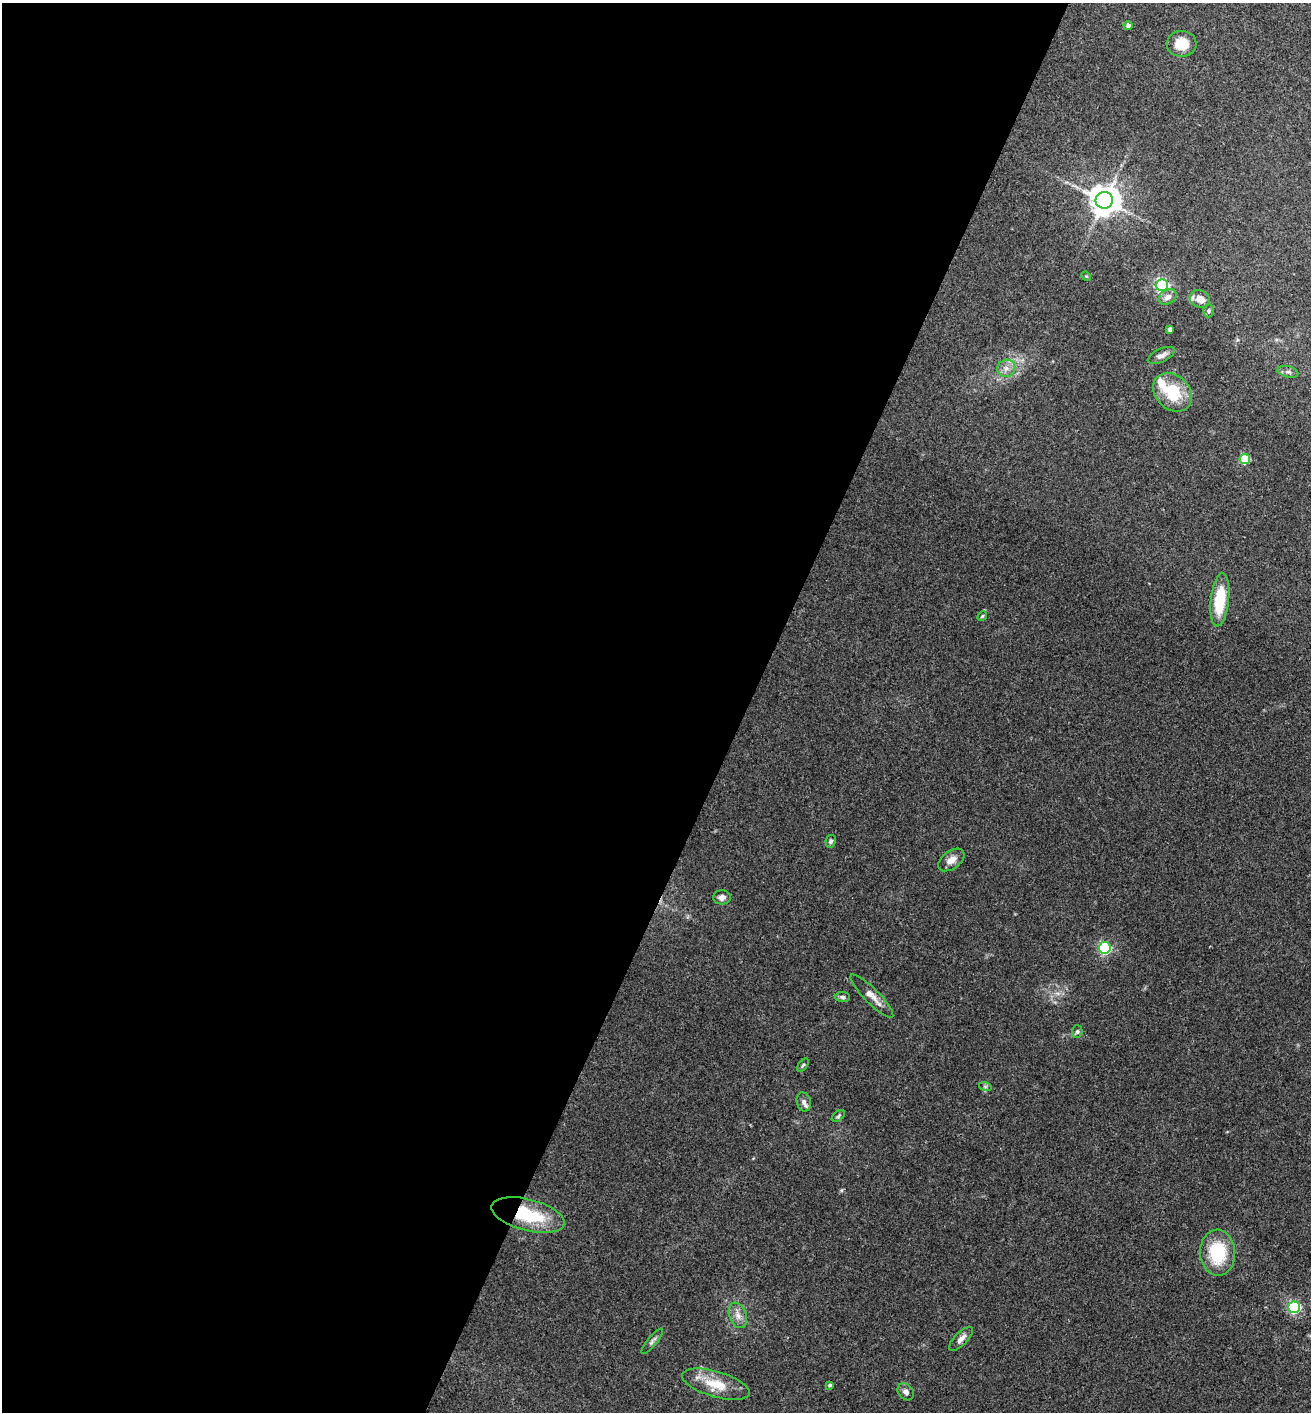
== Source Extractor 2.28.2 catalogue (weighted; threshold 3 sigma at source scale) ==
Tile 5 of 4 x 4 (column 1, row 2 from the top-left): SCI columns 148-1456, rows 2825-4234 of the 5660 x 5650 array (HDU 1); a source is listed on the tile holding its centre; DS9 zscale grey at full resolution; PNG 1313 x 1414 px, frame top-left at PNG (2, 3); each listed source drawn as its Kron ellipse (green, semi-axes under 4 px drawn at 4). Shown black and unused: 57% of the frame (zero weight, under 3 of 4 exposures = <1% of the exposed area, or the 3 px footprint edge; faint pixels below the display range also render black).
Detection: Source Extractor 2.28.2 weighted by HDU 2 'WHT'; one run over the whole footprint, this tile lists its part. Background 0.0661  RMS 0.0053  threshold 0.0238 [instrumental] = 3 sigma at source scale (4.5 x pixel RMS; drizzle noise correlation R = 1.50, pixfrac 1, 0.05/0.05 arcsec/px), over >= 5 px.
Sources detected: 38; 2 inside a brighter listed object's ellipse — not listed separately; the other 36 listed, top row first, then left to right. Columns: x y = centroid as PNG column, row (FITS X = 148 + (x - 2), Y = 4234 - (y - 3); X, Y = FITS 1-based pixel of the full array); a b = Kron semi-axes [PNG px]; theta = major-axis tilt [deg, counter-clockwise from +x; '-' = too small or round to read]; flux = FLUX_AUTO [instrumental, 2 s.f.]
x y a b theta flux
1128 25 4 4 - 1.9
1182 44 15 13 2 10
1104 200 9 8 - 870
1086 276 5 4 - 0.52
1162 285 6 6 - 110
1168 297 9 7 29 3
1200 299 10 8 -24 4.5
1208 311 7 5 88 0.96
1170 329 4 3 - 1.3
1161 355 14 6 25 2.8
1006 368 9 8 - 3.1
1288 372 10 5 -13 1.7
1172 392 21 16 -44 22
1245 459 5 5 - 24
1220 600 27 9 84 22
982 616 5 4 - 0.7
831 841 6 5 - 1.1
951 860 15 9 35 4.3
722 897 9 7 1 2.3
1105 948 6 6 - 71
872 996 29 7 -45 5
843 997 7 5 -5 1.2
1077 1031 6 5 - 1.1
803 1065 7 4 54 0.77
985 1086 6 4 -18 0.84
804 1102 10 7 -78 2.2
838 1116 7 4 37 0.91
528 1215 37 15 -15 29
1218 1253 23 17 -87 25
1294 1307 6 6 - 72
738 1315 13 8 -69 3.8
961 1339 16 6 45 3.1
652 1341 16 4 50 1.7
716 1384 35 12 -16 13
830 1385 4 4 - 1
906 1392 9 7 -51 2.3
Overlapping masked pixels (flux is a lower limit): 1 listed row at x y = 528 1215